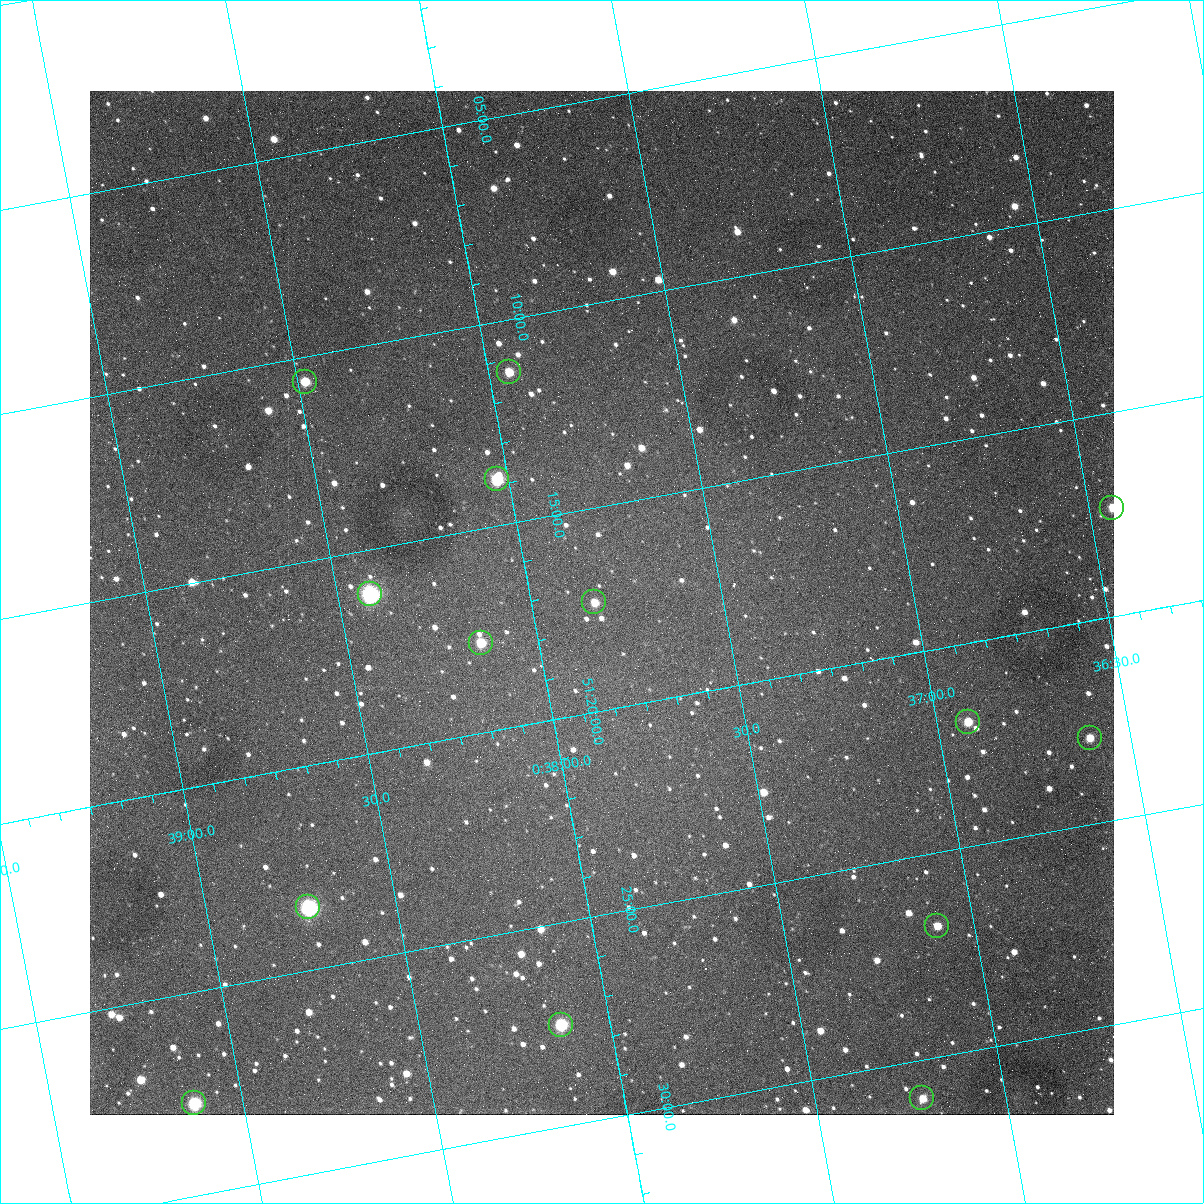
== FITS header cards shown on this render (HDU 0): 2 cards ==
NAXIS1  =                 1024
NAXIS2  =                 1024

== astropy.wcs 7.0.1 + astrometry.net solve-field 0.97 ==
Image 1024 x 1024 px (HDU 0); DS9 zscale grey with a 90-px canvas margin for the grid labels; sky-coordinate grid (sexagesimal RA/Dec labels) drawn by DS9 from the SOLVED WCS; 14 Tycho-2 reference stars matched to detected sources circled (green)
Header WCS: none
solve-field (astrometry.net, Tycho-2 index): SOLVED blind (the file carries no WCS)
Solved WCS: RA---TAN-SIP/DEC--TAN-SIP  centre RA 00:37:49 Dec +51:17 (9.45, +51.29 deg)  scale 1.49 arcsec/px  FOV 25.5' x 25.5'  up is -169 deg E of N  parity flipped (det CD > 0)
(file carries no celestial WCS; the grid is the blind solution)
Tycho-2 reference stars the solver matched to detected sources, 14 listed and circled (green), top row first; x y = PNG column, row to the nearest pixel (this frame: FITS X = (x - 90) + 1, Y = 1024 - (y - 91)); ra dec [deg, ICRS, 3 dp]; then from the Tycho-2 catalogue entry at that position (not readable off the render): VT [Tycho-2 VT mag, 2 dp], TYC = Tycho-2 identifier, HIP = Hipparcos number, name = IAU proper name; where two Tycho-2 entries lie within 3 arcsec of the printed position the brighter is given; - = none
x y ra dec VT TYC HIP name
509 372 9.486 +51.188 10.87 3261-2086-1 - -
305 382 9.620 +51.177 10.71 3261-2090-1 - -
497 479 9.507 +51.231 9.24 3261-2068-1 - -
1112 508 9.110 +51.289 10.95 3261-2033-1 - -
370 594 9.604 +51.268 7.70 3261-1879-1 3018 -
594 602 9.459 +51.289 11.04 3261-1703-1 - -
481 643 9.538 +51.296 10.24 3261-1493-1 - -
968 722 9.229 +51.365 11.03 3261-2198-1 - -
1090 738 9.152 +51.381 11.06 3261-1519-1 - -
308 907 9.683 +51.391 7.88 3261-1837-1 - -
937 926 9.274 +51.446 10.91 3261-1253-1 - -
561 1025 9.532 +51.458 9.03 3261-1423-1 - -
922 1098 9.305 +51.516 11.13 3261-2117-1 - -
194 1103 9.782 +51.462 9.45 3261-1155-1 - -